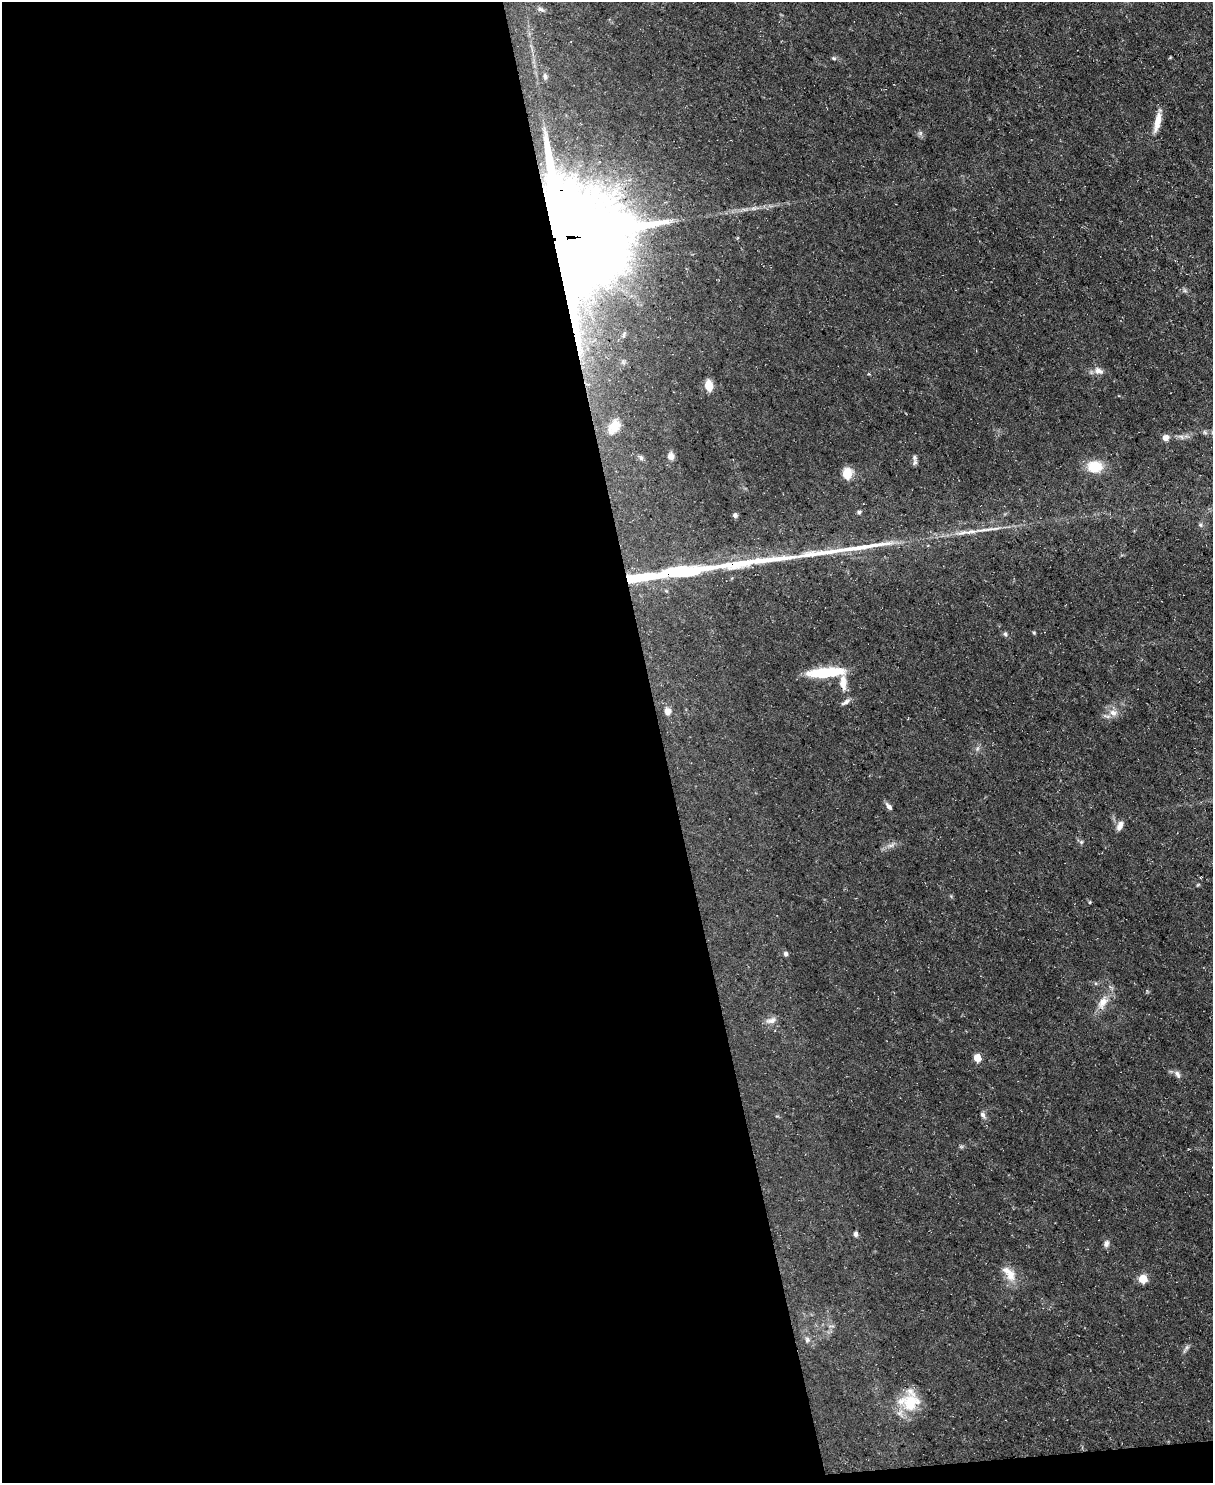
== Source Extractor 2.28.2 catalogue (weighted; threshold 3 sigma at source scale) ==
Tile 9 of 4 x 3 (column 1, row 3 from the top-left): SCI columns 1-1211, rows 245-1725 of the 4845 x 4820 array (HDU 1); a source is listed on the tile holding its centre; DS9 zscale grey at full resolution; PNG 1215 x 1485 px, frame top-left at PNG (2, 2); no overlay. Shown black and unused: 55% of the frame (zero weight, under 3 of 5 exposures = <1% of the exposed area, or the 3 px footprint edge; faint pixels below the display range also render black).
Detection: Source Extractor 2.28.2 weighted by HDU 2 'WHT'; one run over the whole footprint, this tile lists its part. Background 0.0572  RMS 0.0044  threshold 0.02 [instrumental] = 3 sigma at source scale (4.5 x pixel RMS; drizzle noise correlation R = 1.50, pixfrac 1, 0.05/0.05 arcsec/px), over >= 5 px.
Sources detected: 50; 1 inside a brighter object's white glare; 2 long thin detections or spike segments (spike, bleed or trail) — not listed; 2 inside a brighter listed object's ellipse — not listed separately; the other 45 listed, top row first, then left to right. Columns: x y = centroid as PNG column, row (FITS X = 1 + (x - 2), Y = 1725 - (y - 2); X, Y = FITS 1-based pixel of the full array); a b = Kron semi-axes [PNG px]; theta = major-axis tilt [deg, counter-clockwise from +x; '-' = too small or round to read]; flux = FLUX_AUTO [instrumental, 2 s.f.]
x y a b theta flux
541 9 9 5 -25 1.2
834 58 6 5 - 0.69
545 76 10 6 -84 1.3
1157 122 25 7 78 5.7
920 133 7 5 -47 0.97
564 238 35 31 -64 8200
623 335 9 4 81 0.89
1098 371 12 8 -19 2.8
709 386 10 7 -79 6
614 427 20 13 53 6.2
1166 438 7 6 - 2.5
670 456 9 7 -86 2.3
915 457 10 7 86 1.4
641 458 7 5 -73 0.94
1095 467 16 13 -4 11
847 474 6 5 - 24
859 512 5 5 - 0.8
735 515 5 5 - 1
1200 525 6 5 - 0.75
971 532 22 6 9 4
681 572 40 8 6 52
1034 633 5 4 - 0.45
1005 634 5 5 - 0.82
826 672 40 10 5 18
843 683 22 9 -85 5.6
668 711 9 8 - 2.8
1113 713 11 8 -21 3.1
889 807 10 6 -48 1.5
1120 826 13 7 66 2.4
1081 842 6 5 - 0.83
890 845 9 4 8 1.4
1090 902 4 3 - 0.46
785 954 6 5 - 1.2
1103 1002 19 10 59 5.6
771 1020 15 8 16 2.6
977 1058 6 5 - 7.1
1177 1074 12 6 -62 1.6
983 1115 8 5 -51 1.3
856 1234 7 5 -89 1.1
1106 1244 9 6 68 1.5
1009 1273 25 12 -52 6.3
1143 1279 5 5 - 12
807 1340 8 7 - 1.3
1187 1347 7 5 45 0.96
910 1402 31 22 0 14
Overlapping masked pixels (flux is a lower limit): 2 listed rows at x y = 564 238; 681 572